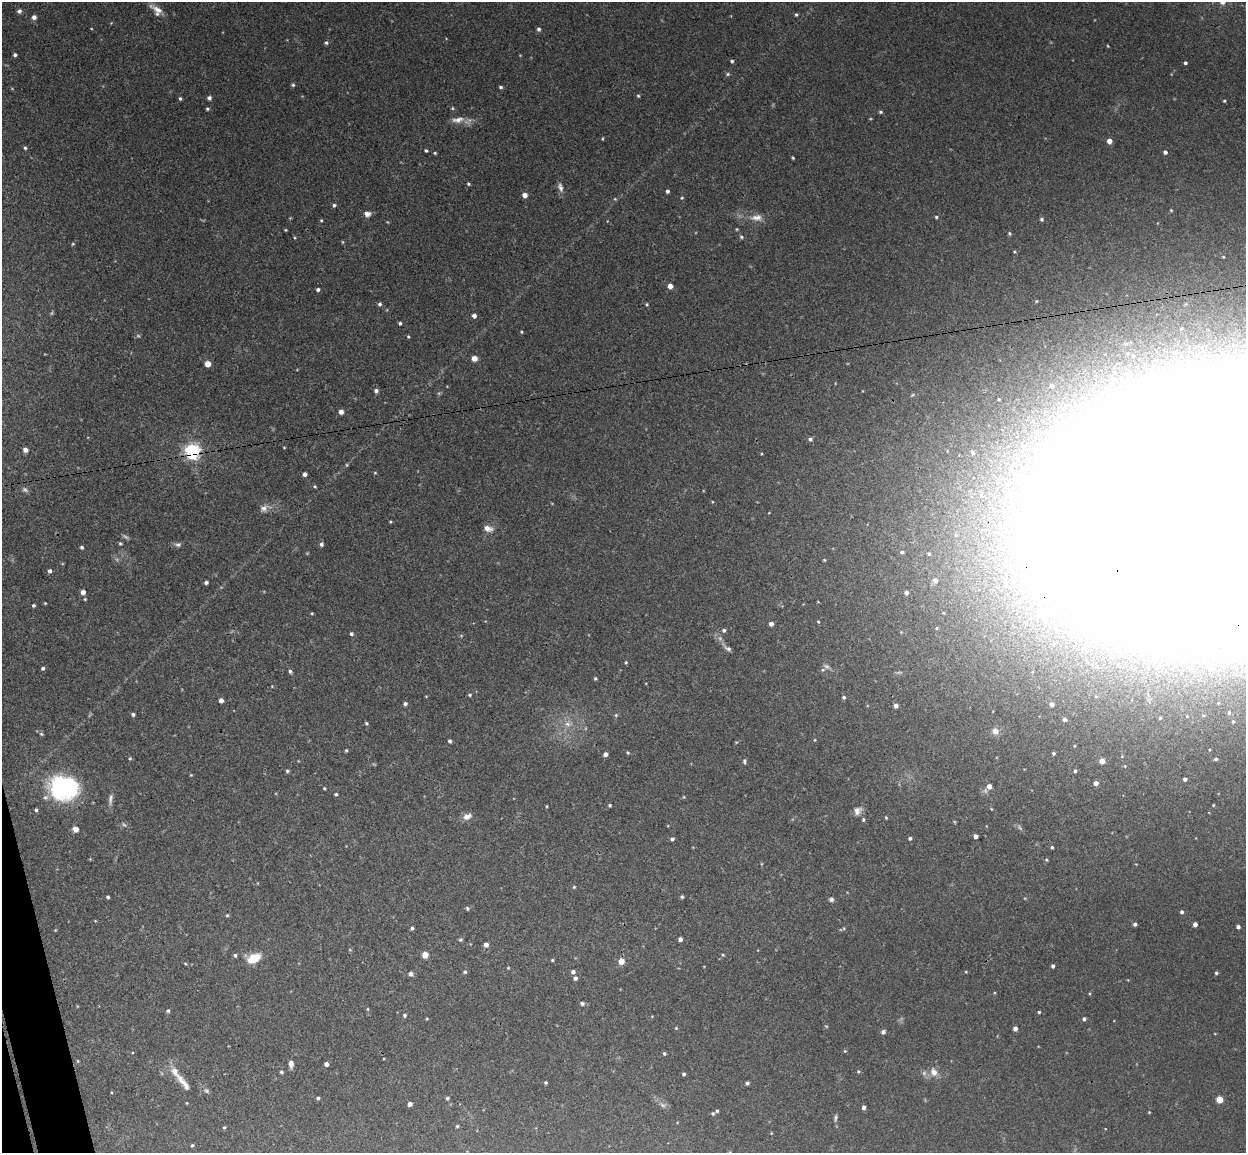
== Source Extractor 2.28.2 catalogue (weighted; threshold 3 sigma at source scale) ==
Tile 7 of 4 x 4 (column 3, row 2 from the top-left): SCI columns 2543-3786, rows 2457-3607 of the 5086 x 5029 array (HDU 1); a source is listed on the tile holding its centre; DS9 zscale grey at full resolution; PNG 1248 x 1155 px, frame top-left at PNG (2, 2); no overlay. Shown black and unused: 1% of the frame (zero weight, under 3 of 4 exposures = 5% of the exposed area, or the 3 px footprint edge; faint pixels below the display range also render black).
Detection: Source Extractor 2.28.2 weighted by HDU 2 'WHT'; one run over the whole footprint, this tile lists its part. Background 0.0493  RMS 0.0046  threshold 0.0208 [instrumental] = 3 sigma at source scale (4.5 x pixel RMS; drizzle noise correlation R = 1.50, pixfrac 1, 0.05/0.05 arcsec/px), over >= 5 px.
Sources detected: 235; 9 too faint to see at this stretch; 9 inside a brighter object's white glare — not listed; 2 inside a brighter listed object's ellipse — not listed separately; the other 215 listed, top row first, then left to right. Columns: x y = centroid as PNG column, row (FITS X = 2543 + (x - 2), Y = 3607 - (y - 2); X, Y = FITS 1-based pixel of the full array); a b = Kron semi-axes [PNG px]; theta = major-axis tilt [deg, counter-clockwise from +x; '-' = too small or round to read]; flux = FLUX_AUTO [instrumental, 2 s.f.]
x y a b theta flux
1222 2 7 6 - 2.3
158 10 23 8 -29 4.4
19 11 6 5 - 1.2
796 15 5 4 - 0.64
34 17 5 5 - 1.9
539 29 5 4 - 1.1
326 43 5 4 - 0.84
1108 46 4 3 - 0.36
15 55 4 3 - 1
732 61 4 4 - 0.71
1185 63 3 3 - 0.95
728 74 5 4 - 0.68
293 85 5 5 - 0.69
501 87 4 4 - 0.83
638 96 4 4 - 0.56
180 98 4 3 - 0.75
209 98 5 4 - 1.2
1224 101 3 3 - 0.53
207 109 4 3 - 0.66
881 112 5 4 - 0.68
458 120 19 8 8 4.1
1109 141 4 4 - 4.6
25 148 4 4 - 0.68
426 151 3 3 - 0.63
1165 152 4 4 - 1.4
435 153 4 3 - 0.53
793 158 3 3 - 0.5
468 184 4 4 - 0.55
560 187 13 7 -77 2.3
667 191 4 3 - 1.1
525 195 5 5 - 3
682 198 4 4 - 0.48
615 199 5 4 - 0.46
334 205 5 4 - 0.87
367 214 8 6 -1 2.2
757 217 17 9 0 4.1
936 217 3 3 - 0.57
1042 219 5 5 - 0.91
321 220 4 3 - 0.46
737 229 4 3 - 0.41
285 230 3 3 - 0.38
1009 233 4 4 - 0.67
741 237 5 5 - 0.81
295 238 4 3 - 0.43
73 244 4 4 - 0.5
670 286 4 4 - 3
318 290 4 4 - 1
380 304 5 4 - 0.95
647 304 4 4 - 0.5
474 316 4 4 - 1.9
400 323 4 3 - 0.8
521 332 4 3 - 0.5
408 337 4 4 - 0.48
1133 356 4 3 - 0.5
474 358 5 4 - 4.1
208 364 5 5 - 4.9
1051 386 7 6 - 1.7
376 391 5 5 - 1.3
999 399 5 4 - 0.62
341 412 4 4 - 2.4
810 439 5 4 - 1.1
284 447 4 2 - 0.34
25 450 5 4 - 2.5
192 451 6 6 - 150
973 452 6 5 - 1
305 474 4 4 - 1.6
315 486 4 3 - 0.57
25 490 9 6 -28 1.3
264 508 14 9 22 2.8
1214 509 154 104 13 9700
390 522 4 3 - 0.46
488 528 10 6 -17 3
120 544 4 4 - 0.63
321 544 5 4 - 1.1
178 545 8 6 -5 1.4
82 547 4 4 - 0.83
902 552 6 4 12 0.85
929 554 5 4 - 0.79
50 571 5 4 - 1.3
935 580 6 6 - 1.8
206 582 4 3 - 1.1
83 592 5 5 - 2.4
906 592 4 4 - 1.2
45 603 3 3 - 0.41
33 605 4 3 - 0.85
312 613 4 3 - 0.44
771 624 4 4 - 1.9
724 630 5 5 - 1
1069 632 12 9 39 4.2
351 634 4 4 - 1
728 648 11 6 -30 1.5
1169 659 6 5 - 0.95
626 662 4 3 - 0.49
826 666 8 6 -16 1.4
43 668 5 4 - 0.94
290 671 5 4 - 0.92
595 679 4 4 - 0.64
470 695 5 4 - 0.69
844 697 4 4 - 0.82
221 700 4 4 - 1.8
405 704 5 5 - 1.1
1052 704 4 4 - 1.6
896 706 4 4 - 1.9
1229 712 6 5 - 1
133 714 4 4 - 0.98
616 715 5 5 - 0.61
1160 718 4 4 - 0.61
1065 719 4 4 - 1.3
1233 721 5 4 - 0.65
366 723 4 4 - 0.67
568 724 10 7 1 2.6
995 731 9 9 - 2.5
41 734 5 4 - 0.76
815 740 4 3 - 0.35
450 741 4 4 - 1.2
346 750 5 4 - 0.58
628 753 5 4 - 0.51
1053 753 4 3 - 0.69
606 754 4 4 - 2
130 758 4 4 - 0.53
1216 759 5 4 - 0.81
744 761 7 4 84 0.79
1102 761 5 5 - 2.9
287 771 4 4 - 0.74
1075 771 4 4 - 0.83
1185 779 4 4 - 1.4
1096 783 5 4 - 2
989 786 5 5 - 3
63 788 24 20 -8 68
324 788 4 4 - 0.45
336 794 4 3 - 0.72
683 797 5 3 - 0.42
110 799 16 5 82 2
610 805 4 4 - 0.59
547 806 4 3 - 0.4
36 810 4 3 - 0.87
857 811 12 9 45 2.9
467 816 12 8 19 2.8
886 817 5 3 - 0.46
863 820 4 4 - 0.73
75 829 6 5 - 3.1
975 836 4 4 - 2.2
910 838 4 4 - 0.85
672 839 5 4 - 0.97
1052 847 3 3 - 0.64
1046 860 5 4 - 0.58
574 887 4 4 - 0.51
108 897 3 3 - 0.71
682 897 4 3 - 0.65
831 899 6 5 - 1.2
467 908 5 4 - 0.77
1182 912 4 4 - 1.1
227 915 4 4 - 0.52
1135 924 4 4 - 1.3
1195 924 4 4 - 2.2
1238 927 4 4 - 1.2
412 928 4 4 - 0.89
55 930 4 4 - 0.39
680 939 4 4 - 1.6
460 940 5 4 - 0.66
486 945 4 4 - 2.4
350 950 5 3 - 0.41
235 955 4 4 - 0.95
425 955 5 4 - 7.7
723 955 4 3 - 0.49
254 958 16 10 27 7.8
552 960 3 3 - 0.54
621 961 6 6 - 3.6
185 963 5 3 - 0.43
1053 966 4 3 - 1
508 968 5 3 - 0.35
465 972 5 4 - 0.69
573 972 4 4 - 1.5
966 972 4 3 - 0.38
1216 973 4 3 - 0.69
411 974 5 5 - 1.6
575 978 4 4 - 1.5
582 1003 5 5 - 1.1
367 1009 5 3 - 0.41
168 1011 5 4 - 0.77
1039 1012 4 4 - 0.51
405 1015 5 4 - 0.95
427 1019 4 3 - 0.42
1084 1019 4 4 - 1.1
676 1028 4 4 - 0.46
1015 1029 4 4 - 2.4
883 1032 5 5 - 1.4
845 1051 5 4 - 0.48
664 1053 4 3 - 0.71
78 1061 4 4 - 0.49
291 1064 9 5 -88 2.1
326 1064 4 4 - 1.9
175 1071 17 9 -60 4.8
858 1071 4 4 - 0.52
281 1072 4 4 - 0.77
934 1072 8 7 - 3.7
684 1074 4 4 - 0.9
546 1083 3 3 - 0.65
747 1083 4 3 - 1.1
186 1086 20 7 -59 2.5
206 1091 7 5 -35 1.1
318 1098 4 3 - 0.85
447 1098 4 4 - 0.84
1219 1099 5 5 - 7.4
187 1103 4 3 - 0.33
410 1104 4 4 - 2.1
663 1105 9 6 -27 1.5
864 1107 4 4 - 1.5
717 1111 4 4 - 0.62
1149 1112 4 3 - 0.36
713 1113 5 4 - 0.63
836 1118 10 4 83 1.1
457 1126 4 4 - 0.58
224 1127 4 3 - 0.56
192 1145 4 3 - 0.62
Overlapping masked pixels (flux is a lower limit): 2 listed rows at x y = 192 451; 1214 509
Isophote crosses this tile's border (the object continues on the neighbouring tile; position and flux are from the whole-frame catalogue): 2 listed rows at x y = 1222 2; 1214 509